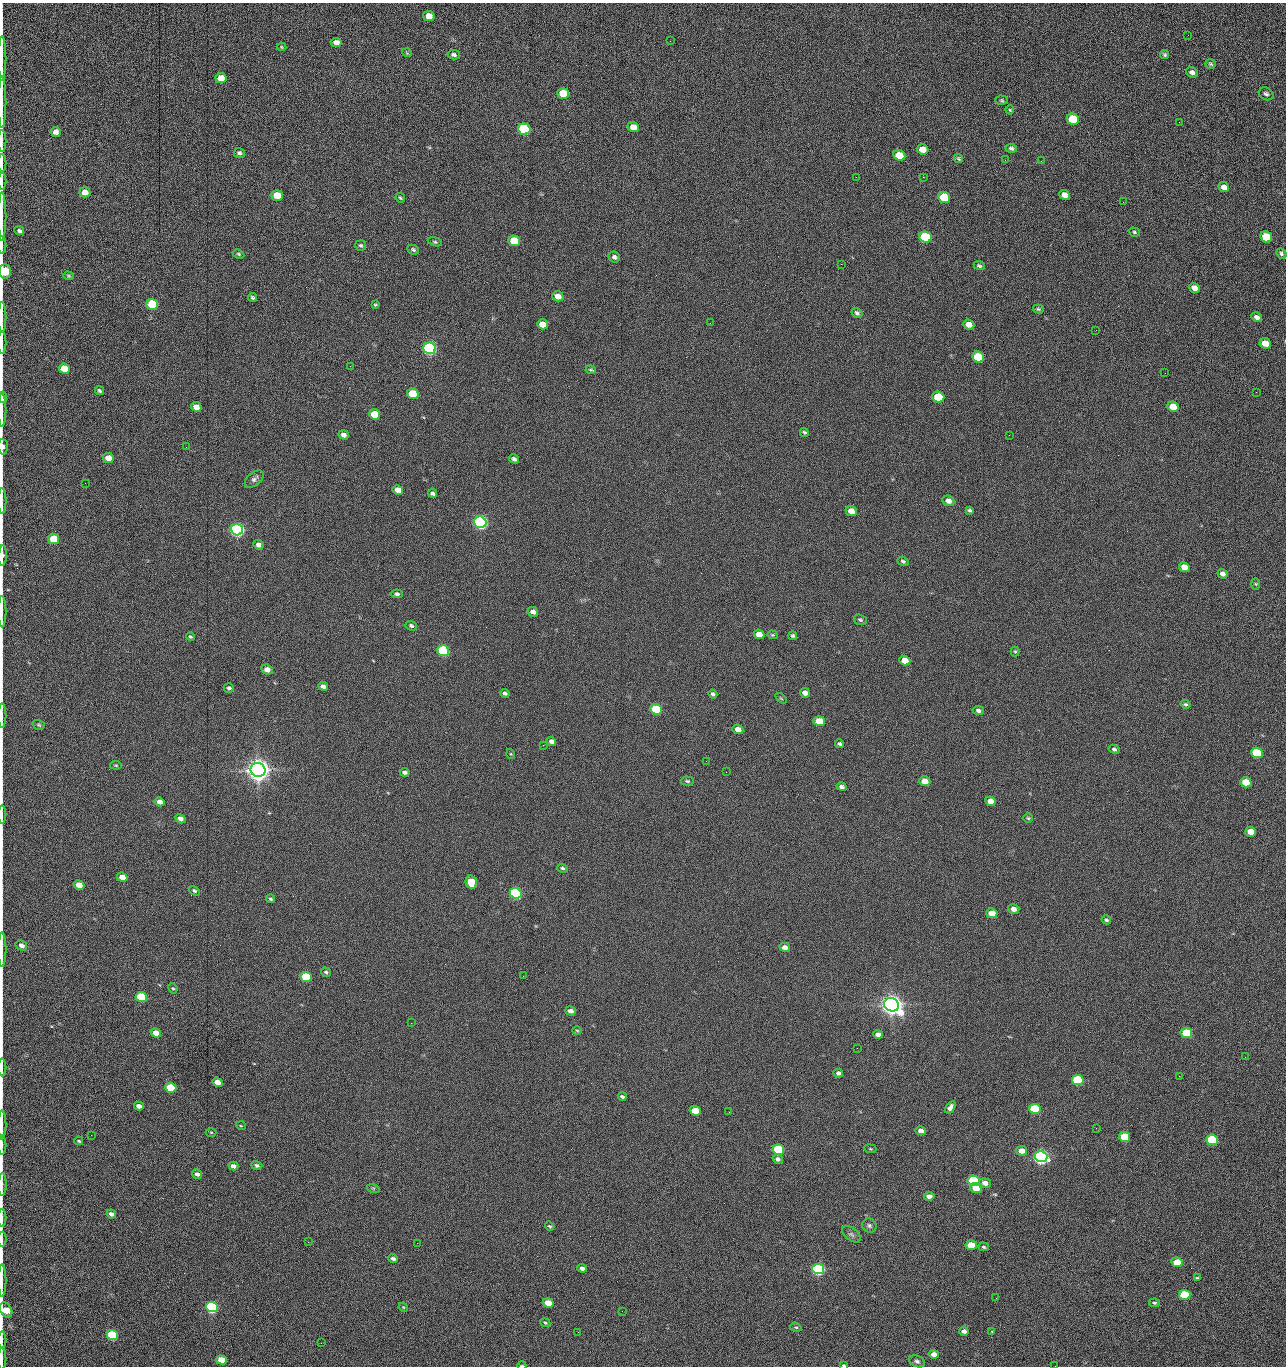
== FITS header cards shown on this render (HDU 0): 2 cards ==
NAXIS1  =                 1284 /fastest changing axis
NAXIS2  =                 1364 /next to fastest changing axis

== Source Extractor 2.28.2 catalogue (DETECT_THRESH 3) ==
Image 1284 x 1364 px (HDU 0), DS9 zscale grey, 1 PNG px = 1 image px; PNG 1288 x 1368 px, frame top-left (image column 1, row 1364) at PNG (2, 3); each listed source drawn as its Kron ellipse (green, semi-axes under 4 px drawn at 4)
Background 151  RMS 15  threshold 45.2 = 3 sigma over >= 5 px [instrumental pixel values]
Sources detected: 261; all 261 listed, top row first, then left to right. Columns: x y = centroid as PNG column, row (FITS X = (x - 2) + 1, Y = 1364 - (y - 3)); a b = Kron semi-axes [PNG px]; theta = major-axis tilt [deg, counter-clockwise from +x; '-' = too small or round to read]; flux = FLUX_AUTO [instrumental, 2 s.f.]
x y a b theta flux
429 16 6 5 - 1.3e+04
1188 35 2 2 - 8.7e+02
670 41 2 2 - 1.5e+03
336 42 5 4 - 5.0e+03
281 47 5 4 - 1.2e+03
407 53 5 3 - 7.8e+02
1164 54 5 4 - 1.6e+03
454 55 6 4 -11 2.7e+03
2 58 22 2 90 3.9e+03
1211 64 5 4 - 1.7e+03
1192 72 6 5 - 4.3e+03
221 78 5 5 - 1.4e+04
563 93 6 5 - 4.2e+04
1266 94 8 6 -30 2.4e+03
1002 100 6 4 -3 1.4e+03
2 102 26 2 90 4.8e+03
1010 110 4 4 - 1.1e+03
1073 119 6 5 - 6.0e+04
1179 122 2 2 - 8.3e+02
633 127 6 5 - 1.4e+04
524 129 6 5 - 1.6e+05
56 132 5 5 - 4.8e+03
2 141 11 2 90 1.8e+03
1011 148 6 4 -7 2.0e+03
923 149 6 5 - 1.2e+04
239 153 5 5 - 2.5e+03
899 155 6 5 - 2.8e+04
958 158 5 4 - 1.4e+03
1005 160 3 2 - 9.7e+02
1041 161 3 2 - 1.4e+03
2 163 9 2 90 1.5e+03
856 177 3 2 - 1.6e+03
923 177 2 2 - 2.0e+04
2 181 8 2 90 1.5e+03
1224 187 5 4 - 6.4e+03
85 192 5 5 - 1.0e+04
277 195 6 5 - 2.0e+04
1064 195 5 4 - 5.5e+03
944 197 6 5 - 5.2e+04
400 198 5 3 - 1.3e+03
1123 202 2 2 - 5.4e+02
2 216 24 2 90 4.1e+03
19 231 5 4 - 2.4e+03
1134 232 6 4 -18 1.7e+03
925 237 6 5 - 1.0e+05
1266 237 6 5 - 4.3e+04
514 241 6 5 - 4.0e+04
435 242 7 4 -14 1.6e+03
2 245 9 2 90 1.7e+03
361 245 5 5 - 1.6e+03
413 250 6 4 -25 1.7e+03
238 254 6 4 -27 1.3e+03
1281 254 5 4 - 1.9e+03
614 257 6 5 - 2.8e+03
841 264 2 2 - 1.8e+04
979 266 5 3 - 1.7e+03
5 271 7 5 88 5.5e+04
68 276 5 4 - 1.3e+03
1194 288 6 4 -40 7.5e+03
558 296 6 5 - 9.3e+03
253 298 4 3 - 1.7e+03
152 304 6 5 - 9.9e+04
375 305 4 3 - 1.2e+03
1038 309 5 4 - 1.5e+03
857 313 6 4 -33 2.2e+03
2 317 15 2 90 2.6e+03
1257 317 6 4 -30 3.9e+03
710 323 2 2 - 2.1e+03
543 324 5 5 - 1.5e+04
969 325 6 4 -21 7.5e+03
1096 330 2 2 - 5.9e+02
2 342 11 2 90 2.1e+03
1265 343 6 5 - 1.6e+04
429 348 6 5 - 3.0e+05
978 357 6 5 - 5.7e+04
350 366 2 2 - 2.3e+03
64 369 5 5 - 2.5e+04
591 370 5 3 - 1.3e+03
1165 373 2 2 - 5.1e+02
99 391 5 4 - 1.7e+03
1256 392 2 2 - 7.2e+02
413 394 6 5 - 3.6e+04
3 397 5 3 - 9.0e+03
938 397 6 5 - 5.9e+04
196 407 5 5 - 8.7e+03
1173 407 6 5 - 1.8e+04
2 410 17 2 90 3.4e+03
374 414 5 5 - 2.9e+04
804 432 5 4 - 1.5e+03
343 435 5 4 - 3.9e+03
1009 435 3 2 - 9.2e+02
3 447 8 5 -87 3.0e+03
186 447 2 2 - 1.9e+03
108 458 5 5 - 1.2e+04
514 459 5 4 - 2.5e+03
254 479 11 6 40 3.4e+03
85 483 2 2 - 5.7e+02
398 490 5 4 - 9.8e+03
432 493 4 4 - 2.4e+03
2 501 13 2 90 2.1e+03
948 501 6 5 - 5.9e+03
970 510 4 4 - 1.7e+03
851 511 5 5 - 8.8e+03
480 522 6 5 - 5.0e+05
237 530 6 5 - 5.3e+05
54 539 5 5 - 4.1e+04
258 545 5 4 - 3.9e+03
2 556 10 3 87 4.2e+03
903 561 6 4 -22 1.7e+03
1184 567 5 5 - 1.3e+04
1223 574 5 4 - 4.1e+03
1256 584 6 4 -88 1.1e+03
397 594 6 4 -3 2.1e+03
2 611 16 2 90 2.6e+03
533 612 5 5 - 4.2e+03
860 620 6 5 - 1.8e+03
411 626 6 4 -23 2.1e+03
759 634 5 4 - 1.0e+04
772 635 5 4 - 1.1e+03
793 636 4 4 - 1.7e+03
190 637 4 3 - 1.6e+03
443 651 6 5 - 1.6e+05
1015 651 5 4 - 1.1e+03
905 660 5 4 - 1.3e+04
267 670 6 5 - 7.3e+03
323 686 5 4 - 4.2e+03
229 688 5 4 - 2.0e+03
505 693 5 4 - 2.3e+03
805 693 5 4 - 5.9e+03
713 694 5 4 - 2.4e+03
781 698 6 3 -37 1.2e+03
1185 704 5 4 - 1.7e+03
656 709 6 5 - 6.3e+04
978 710 6 4 -10 2.5e+03
2 716 12 2 90 1.9e+03
819 721 6 5 - 2.7e+04
39 725 6 4 -17 1.5e+03
738 729 5 4 - 7.6e+03
551 742 5 4 - 4.3e+03
840 744 4 3 - 1.8e+03
543 745 3 2 - 2.3e+03
1114 749 5 4 - 2.0e+03
1257 753 6 5 - 7.7e+04
511 754 5 3 - 8.5e+02
706 761 2 2 - 1.3e+03
116 765 6 4 -7 1.3e+03
258 770 7 7 - 1.7e+06
405 772 5 4 - 2.5e+03
726 772 2 2 - 1.7e+03
687 781 7 4 -3 1.6e+03
925 781 5 5 - 1.1e+04
1246 782 5 5 - 2.5e+04
842 787 5 4 - 3.1e+03
990 801 5 4 - 7.6e+03
160 802 5 4 - 6.4e+03
2 815 9 2 90 1.3e+03
1028 818 5 4 - 1.3e+03
180 819 5 4 - 3.9e+03
1251 832 5 5 - 1.6e+04
562 868 5 4 - 1.8e+03
122 877 5 4 - 1.2e+04
471 882 7 5 -76 2.7e+04
79 885 5 4 - 1.6e+04
194 891 6 4 -31 1.8e+03
516 893 6 5 - 2.4e+05
271 899 4 3 - 1.4e+03
1014 909 6 5 - 6.1e+03
992 913 5 5 - 1.9e+04
1106 920 5 4 - 1.8e+03
21 945 6 5 - 4.4e+03
785 947 5 4 - 6.0e+03
2 949 17 2 90 3.1e+03
326 972 5 4 - 1.9e+03
523 976 2 2 - 1.4e+03
306 977 6 5 - 6.0e+04
173 988 5 4 - 1.3e+03
141 997 6 5 - 7.5e+04
892 1005 8 6 -26 1.4e+06
571 1011 5 4 - 4.4e+03
411 1023 2 2 - 3.6e+03
577 1030 4 3 - 9.6e+02
156 1033 5 4 - 1.1e+04
1186 1033 6 5 - 4.8e+04
878 1034 5 4 - 3.8e+03
857 1048 2 2 - 8.9e+02
1245 1057 2 2 - 1.3e+03
2 1067 9 2 90 1.5e+03
838 1073 5 4 - 3.2e+03
1179 1076 3 2 - 1.9e+03
1078 1080 6 5 - 8.8e+04
217 1082 5 4 - 9.2e+03
171 1088 6 5 - 6.4e+04
622 1097 4 3 - 1.8e+03
139 1106 5 4 - 5.3e+03
950 1107 7 4 53 4.6e+03
1035 1109 6 5 - 7.3e+04
695 1111 5 4 - 2.1e+04
729 1112 2 2 - 6.0e+02
2 1125 14 2 90 2.5e+03
241 1126 5 3 - 9.1e+02
1096 1128 2 2 - 4.3e+02
921 1131 5 4 - 6.9e+03
211 1132 5 3 - 9.0e+02
91 1135 2 2 - 1.6e+03
1124 1137 5 5 - 3.2e+04
1212 1140 6 5 - 9.9e+04
79 1141 4 3 - 1.2e+03
2 1145 9 2 90 1.7e+03
870 1149 6 3 -9 9.3e+02
778 1150 6 5 - 1.4e+05
1022 1151 5 4 - 7.8e+03
1041 1157 6 5 - 6.3e+05
778 1159 5 4 - 2.9e+03
257 1165 5 4 - 2.4e+03
233 1166 5 4 - 4.4e+03
197 1174 5 4 - 3.6e+03
974 1181 6 5 - 1.5e+05
985 1183 6 4 -8 6.4e+03
2 1184 11 2 89 2.0e+03
373 1188 6 4 -17 1.4e+03
976 1188 5 5 - 1.7e+04
929 1196 5 4 - 4.5e+03
111 1214 5 4 - 4.1e+03
2 1218 9 2 90 1.5e+03
550 1226 5 3 - 1.3e+03
869 1226 7 6 - 2.7e+03
851 1234 11 6 -37 3.1e+03
2 1239 7 2 90 1.2e+03
308 1242 3 2 - 1.4e+03
417 1243 2 2 - 3.5e+03
971 1245 6 4 -6 1.9e+04
984 1247 5 4 - 1.6e+03
393 1259 5 4 - 2.8e+03
1177 1262 6 4 -11 2.7e+04
582 1268 5 3 - 3.1e+03
818 1269 6 5 - 3.1e+05
1197 1278 4 4 - 1.2e+03
2 1280 16 2 90 2.8e+03
1185 1295 6 5 - 7.9e+04
996 1298 2 2 - 1.8e+03
548 1303 5 4 - 1.8e+04
1155 1303 5 4 - 1.7e+03
212 1307 6 5 - 2.4e+05
403 1307 5 4 - 1.0e+03
6 1310 8 5 -61 2.8e+04
622 1311 2 2 - 5.0e+02
545 1323 5 4 - 1.2e+03
796 1327 6 4 -18 1.4e+03
964 1331 5 4 - 4.0e+03
992 1331 3 3 - 8.4e+02
578 1332 2 2 - 2.3e+03
112 1335 6 5 - 9.0e+04
2 1340 8 2 90 1.1e+03
321 1343 2 2 - 8.1e+02
934 1354 5 4 - 6.8e+03
2 1359 11 2 90 1.7e+03
222 1360 5 4 - 2.9e+04
917 1361 8 5 -25 2.6e+03
844 1365 4 3 - 1.3e+03
522 1366 4 2 - 1.4e+03
1055 1366 2 2 - 1.4e+03
At the frame edge (FLAGS 8, measured only in part): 32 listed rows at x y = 2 58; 2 102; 2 141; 2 163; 2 181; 2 216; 2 245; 5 271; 2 317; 2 342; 3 397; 2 410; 3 447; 2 501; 2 556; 2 611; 2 716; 2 815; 2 949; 2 1067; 2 1125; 2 1145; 2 1184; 2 1218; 2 1239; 2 1280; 6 1310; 2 1340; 2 1359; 844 1365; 522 1366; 1055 1366

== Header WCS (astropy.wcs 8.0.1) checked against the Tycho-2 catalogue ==
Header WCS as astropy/WCSLIB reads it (CRVAL/CRPIX/CD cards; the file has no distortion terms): RA---TAN/DEC--TAN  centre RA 15:41:40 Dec +52:00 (235.42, +51.99 deg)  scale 1.26 arcsec/px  FOV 26.9' x 28.5'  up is +92 deg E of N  parity flipped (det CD > 0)
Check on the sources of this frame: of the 60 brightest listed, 10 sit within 2.0 arcsec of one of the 11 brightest Tycho-2 stars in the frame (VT <= 12.29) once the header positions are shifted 0.48 arcsec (0.23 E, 0.42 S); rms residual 1.00 arcsec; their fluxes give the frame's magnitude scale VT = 25.21 - 2.5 log10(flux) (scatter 0.22 mag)
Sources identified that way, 10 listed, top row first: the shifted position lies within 2.0 arcsec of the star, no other Tycho-2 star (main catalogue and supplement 1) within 4.0 arcsec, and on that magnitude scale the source's flux lands within +1.5 / -3 mag of the star's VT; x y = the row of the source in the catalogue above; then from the Tycho-2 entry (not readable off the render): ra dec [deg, ICRS J2000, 3 dp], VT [Tycho-2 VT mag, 2 dp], TYC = Tycho-2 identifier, HIP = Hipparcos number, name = IAU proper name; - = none
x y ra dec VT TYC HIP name
429 348 235.614 +52.064 11.61 3489-1132-1 - -
480 522 235.514 +52.049 11.19 3489-1407-1 - -
237 530 235.515 +52.133 11.12 3489-1380-1 - -
258 770 235.378 +52.130 9.31 3489-1322-1 76850 -
516 893 235.303 +52.042 11.52 3489-958-1 - -
892 1005 235.232 +51.912 9.59 3489-824-1 - -
1041 1157 235.143 +51.862 10.97 3489-1016-1 - -
974 1181 235.131 +51.886 12.29 3489-908-1 - -
818 1269 235.084 +51.941 11.45 3489-1346-1 - -
212 1307 235.075 +52.152 11.74 3489-912-1 - -